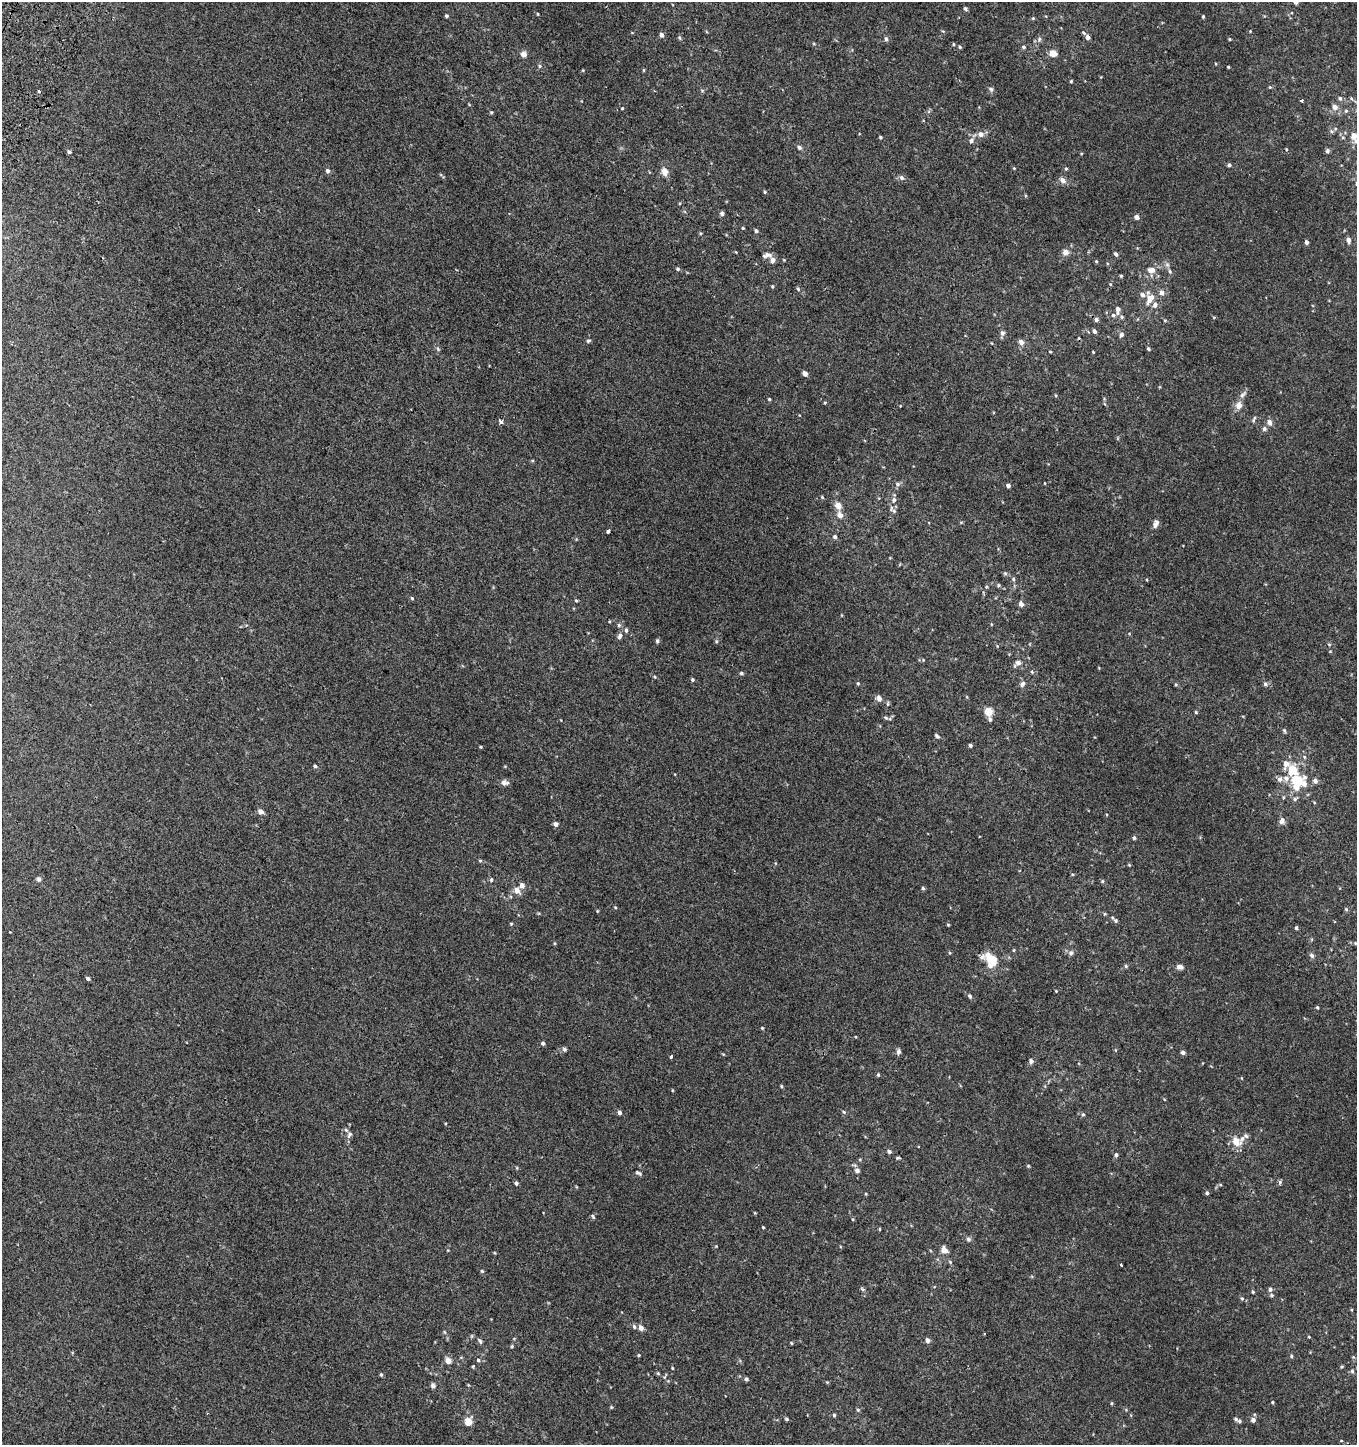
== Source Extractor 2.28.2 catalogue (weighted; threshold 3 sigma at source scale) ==
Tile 11 of 4 x 4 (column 3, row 3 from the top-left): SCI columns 2949-4303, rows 1494-2936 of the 5980 x 5884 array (HDU 1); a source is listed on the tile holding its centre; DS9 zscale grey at full resolution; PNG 1359 x 1447 px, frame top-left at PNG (2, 2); no overlay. Shown black and unused: <1% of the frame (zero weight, under 2 of 3 exposures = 3% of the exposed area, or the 3 px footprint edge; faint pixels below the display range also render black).
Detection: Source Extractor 2.28.2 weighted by HDU 2 'WHT'; one run over the whole footprint, this tile lists its part. Background 0.00475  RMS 0.0058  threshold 0.026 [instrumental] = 3 sigma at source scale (4.5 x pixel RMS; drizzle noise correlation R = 1.50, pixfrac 1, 0.0396/0.0396 arcsec/px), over >= 5 px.
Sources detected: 269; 17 inside a brighter listed object's ellipse — not listed separately; the other 252 listed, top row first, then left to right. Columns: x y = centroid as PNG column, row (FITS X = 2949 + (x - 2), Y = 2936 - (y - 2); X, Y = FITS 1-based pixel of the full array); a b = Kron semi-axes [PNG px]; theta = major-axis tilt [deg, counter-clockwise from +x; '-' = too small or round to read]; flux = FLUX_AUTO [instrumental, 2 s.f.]
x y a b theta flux
1296 2 4 4 - 2.9
965 8 5 5 - 1.1
538 14 4 3 - 0.47
446 16 4 4 - 0.88
1203 16 3 3 - 0.66
1033 18 5 4 - 0.64
943 31 4 4 - 0.56
1250 31 3 3 - 0.36
1084 33 7 4 -45 0.76
661 35 5 4 - 2.3
1088 37 5 4 - 2
679 38 7 4 -70 0.82
886 39 7 5 -75 1.1
1039 39 6 6 - 1.2
1229 39 3 3 - 0.59
814 44 5 3 - 0.56
953 44 4 3 - 0.55
960 47 5 4 - 0.8
1024 47 6 4 -3 0.98
1053 53 7 5 -14 6.1
524 54 5 5 - 3.7
540 66 5 4 - 0.81
1228 67 3 3 - 0.52
583 70 4 3 - 0.46
643 70 5 3 - 0.48
1071 81 4 4 - 0.59
1270 87 4 4 - 0.58
991 89 7 6 - 1.3
702 90 6 3 -20 0.62
39 91 3 3 - 2.5
1340 98 6 5 - 1.1
1351 99 6 4 -37 0.95
1301 101 3 3 - 0.81
1335 107 6 6 - 3.9
622 108 4 3 - 0.49
1346 111 5 4 - 0.76
491 112 4 3 - 0.64
1331 131 6 5 - 0.92
980 134 8 7 - 3
1354 136 5 5 - 5.5
880 137 4 3 - 0.8
971 140 7 6 - 1.8
1356 141 8 6 -72 1.6
799 147 5 5 - 1.6
1286 149 4 3 - 0.46
1327 151 5 4 - 1.2
69 152 4 4 - 1.1
1229 165 4 4 - 1.2
1014 168 4 4 - 0.49
1066 169 5 4 - 0.73
327 171 6 5 - 1.6
664 171 7 6 - 5.1
901 178 7 6 - 1.7
1063 180 7 6 - 3.1
765 192 4 3 - 0.67
722 213 5 5 - 1.5
1137 217 5 4 - 2.5
743 228 4 3 - 0.51
756 231 5 4 - 1.1
700 233 4 3 - 0.64
1348 240 6 5 - 2.3
1306 242 4 4 - 1.8
1066 252 6 5 - 4.1
1116 254 6 4 -56 1.2
767 255 11 5 11 2.5
773 260 6 6 - 2.5
1096 261 4 3 - 0.56
1167 265 8 6 -69 1.5
678 269 5 4 - 0.96
1151 270 10 9 - 5.4
1121 276 4 4 - 0.63
1110 284 5 4 - 0.5
772 286 4 4 - 0.66
798 289 6 4 -57 0.88
1162 293 7 6 - 2.6
1150 299 14 9 72 6.2
1118 310 10 6 86 2.6
1096 319 5 5 - 1.5
1165 320 5 3 - 0.51
1094 331 5 4 - 1.6
1002 333 6 5 - 1.9
1121 334 7 6 - 1.6
588 341 7 4 18 0.84
1021 342 7 6 - 2.3
438 349 6 4 -48 0.84
1149 349 4 4 - 0.87
1050 352 4 3 - 0.51
1093 352 4 3 - 0.4
805 373 4 4 - 3.6
1243 395 13 6 50 2.2
769 399 4 3 - 0.65
825 403 4 4 - 0.51
1239 405 8 8 - 4.1
1254 419 11 4 66 1.3
501 422 4 4 - 4
1269 422 6 6 - 2.7
1264 429 6 6 - 1.6
1044 483 3 2 - 0.36
897 484 7 6 - 1.5
1008 486 4 4 - 1.9
822 497 4 4 - 0.66
894 500 8 7 - 2
838 506 11 9 -51 3.4
894 511 7 5 -15 1.3
1155 524 9 6 64 2.8
608 531 4 3 - 7.1
835 537 5 4 - 1.3
1005 573 5 5 - 0.89
1013 579 7 5 -78 1.2
998 585 5 4 - 0.73
412 598 5 4 - 0.63
576 600 4 4 - 0.63
1021 604 5 5 - 2.8
991 624 4 3 - 0.41
619 625 5 5 - 1
626 630 6 4 -90 1.1
620 636 8 6 59 1.9
657 641 5 4 - 1
716 641 5 3 - 0.73
1329 644 5 3 - 0.62
1018 663 11 6 39 2.8
1032 672 5 4 - 0.78
741 673 5 4 - 0.99
655 677 5 3 - 0.59
692 679 4 4 - 0.93
858 683 5 4 - 0.7
1022 684 8 5 53 2
1265 684 7 6 - 1.2
1176 685 5 4 - 0.68
879 698 7 6 - 2.8
988 712 10 9 - 5
1196 712 4 3 - 0.68
886 718 6 4 -45 1
1284 730 7 4 -63 0.8
937 736 7 4 -43 1.1
970 745 4 3 - 1.1
481 747 5 3 - 0.47
1304 757 5 3 - 0.66
315 766 4 4 - 0.9
505 766 5 3 - 0.45
1292 770 16 11 -38 15
1280 779 7 6 - 2.2
1315 781 6 6 - 2.1
504 783 9 6 1 2.6
1304 784 13 6 85 4.6
1297 787 8 7 - 4.3
1295 799 7 6 - 1.4
1314 802 4 3 - 0.52
260 812 6 5 - 2.6
1282 821 8 6 62 2.5
556 824 5 4 - 2.2
1134 838 4 4 - 1.1
480 861 6 4 -1 0.65
1129 865 4 3 - 0.52
38 879 7 6 - 1.3
491 880 6 4 75 0.88
1102 881 5 4 - 0.7
923 888 4 4 - 0.84
517 890 10 7 -64 3.8
615 907 4 3 - 0.52
1346 909 5 4 - 0.75
597 911 5 3 - 0.42
1104 914 5 3 - 0.56
1115 920 6 5 - 1.1
511 924 4 4 - 0.59
948 925 4 3 - 0.55
1296 928 4 4 - 0.97
10 932 2 2 - 0.41
1355 943 5 4 - 0.67
1014 950 4 4 - 0.54
950 953 5 4 - 0.63
1071 953 8 7 - 1.7
1312 955 7 5 -45 1.4
991 958 16 9 -31 15
1126 966 5 4 - 0.76
1180 967 9 6 -4 2
88 978 4 3 - 4.3
1056 991 4 4 - 0.42
970 996 5 5 - 1.1
1317 1007 4 3 - 0.68
762 1028 4 4 - 0.59
543 1043 4 4 - 1.2
564 1049 6 5 - 1.2
899 1052 7 5 90 1.6
1183 1052 4 4 - 1.8
723 1054 5 3 - 0.48
671 1056 3 3 - 3
1031 1061 6 5 - 1.7
878 1075 4 3 - 0.77
781 1086 4 4 - 0.62
672 1090 5 3 - 0.41
844 1112 6 4 -38 0.77
619 1113 5 4 - 1.7
1083 1114 5 4 - 0.78
350 1134 9 6 68 1.7
1246 1136 8 5 -21 1.2
1236 1141 10 7 -55 8.3
889 1152 5 4 - 1.4
1116 1155 5 4 - 1.3
898 1158 6 3 7 0.73
1028 1166 4 4 - 0.59
517 1168 5 3 - 0.53
857 1170 6 5 - 2.2
638 1173 9 4 -32 1.1
1280 1182 6 5 - 1.1
516 1183 5 4 - 1.2
1220 1184 5 3 - 0.65
1207 1193 5 4 - 1.1
866 1194 4 3 - 0.48
593 1216 7 4 -63 0.88
852 1219 5 3 - 0.5
763 1227 4 3 - 0.49
880 1229 5 3 - 0.48
968 1239 7 6 - 1.2
944 1250 6 5 - 5
1121 1265 3 3 - 0.73
482 1271 5 4 - 0.68
863 1289 6 4 -32 0.92
1270 1289 6 5 - 1.3
1253 1292 5 4 - 0.72
1242 1298 6 5 - 0.93
634 1327 6 5 - 1.2
641 1328 6 5 - 2.9
444 1332 5 3 - 0.62
1309 1337 3 3 - 0.49
927 1340 5 4 - 2.5
480 1341 9 5 -56 1.1
791 1343 4 4 - 0.52
512 1346 4 4 - 0.64
639 1355 4 3 - 0.53
1291 1356 5 4 - 0.66
1353 1357 5 4 - 0.61
478 1360 5 4 - 1
448 1361 6 5 - 4.8
473 1366 4 4 - 0.54
1342 1367 4 3 - 0.66
672 1368 3 3 - 0.48
1352 1371 5 4 - 1
658 1373 5 5 - 0.63
381 1374 5 4 - 0.83
746 1379 4 4 - 1.1
433 1386 5 4 - 2.1
1273 1402 4 3 - 0.59
1112 1403 4 4 - 0.59
611 1407 4 4 - 0.55
858 1410 5 5 - 0.83
834 1415 5 4 - 0.77
786 1419 5 4 - 0.92
1236 1419 6 5 - 1.1
1253 1420 5 5 - 2.1
468 1422 5 5 - 11
1341 1441 4 3 - 0.37
Isophote crosses this tile's border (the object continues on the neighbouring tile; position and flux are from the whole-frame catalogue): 2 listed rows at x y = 1296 2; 1356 141